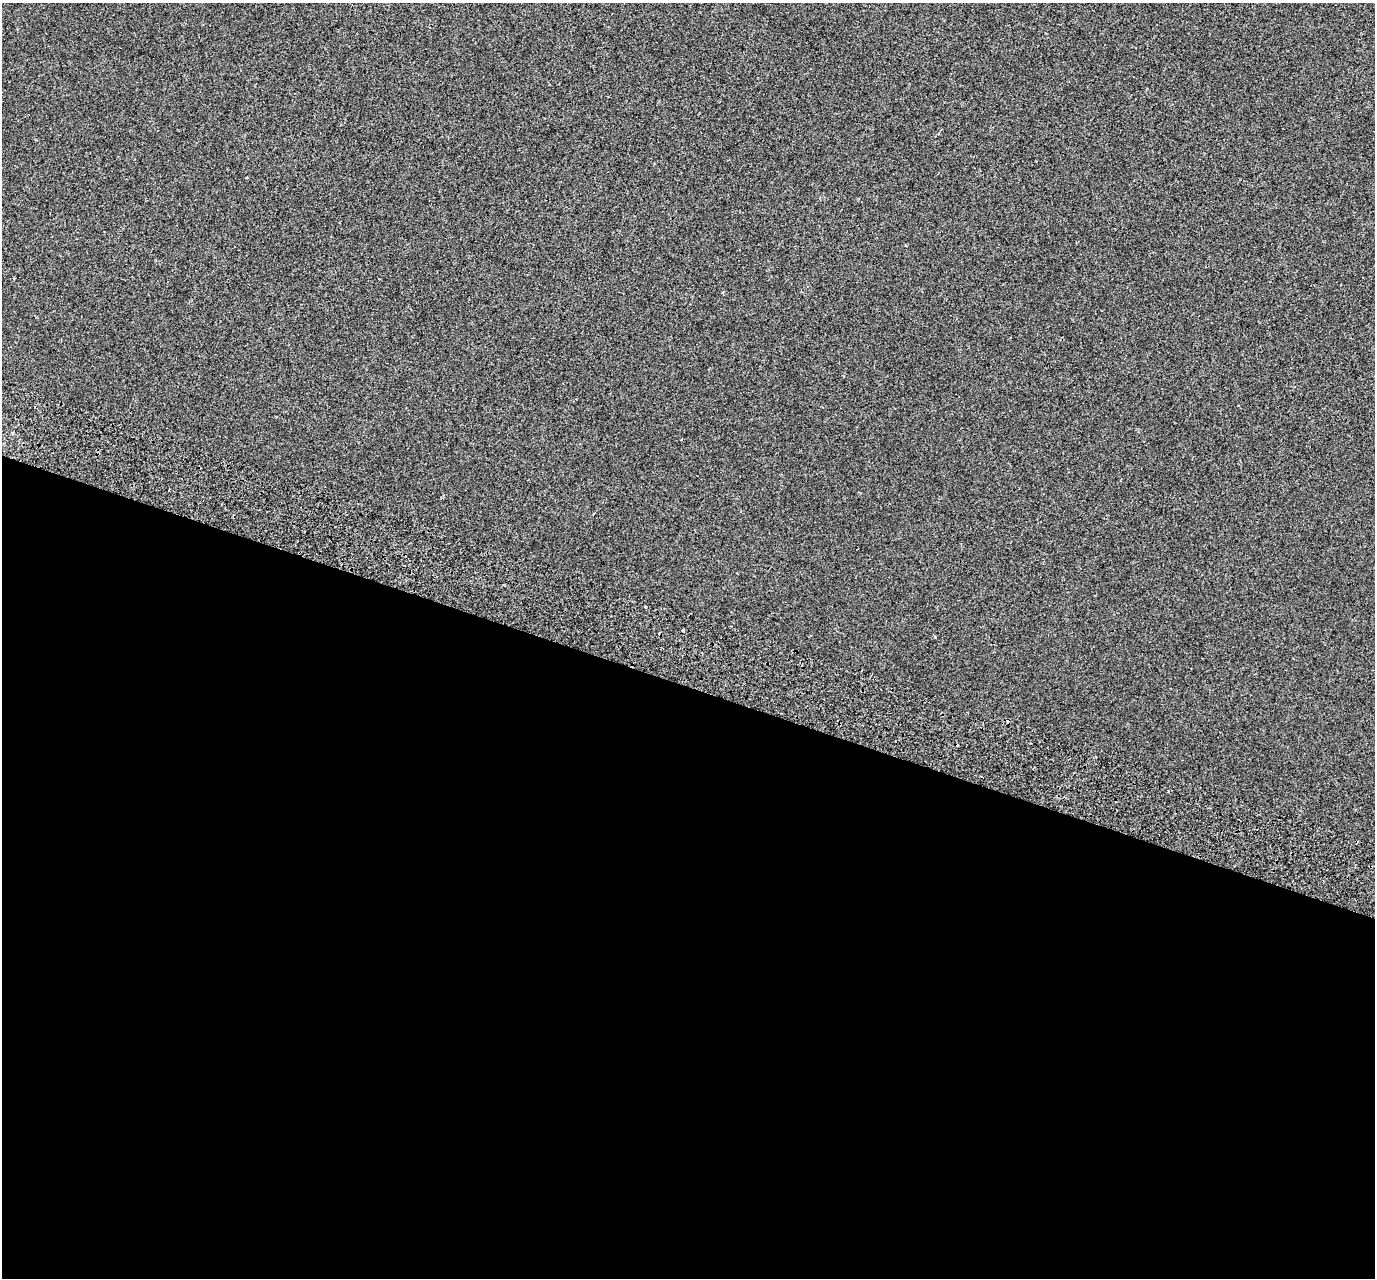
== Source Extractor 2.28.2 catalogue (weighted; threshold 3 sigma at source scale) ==
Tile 14 of 4 x 4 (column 2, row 4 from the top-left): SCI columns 1477-2849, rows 397-1672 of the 5689 x 5835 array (HDU 1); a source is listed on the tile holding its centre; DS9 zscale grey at full resolution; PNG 1377 x 1280 px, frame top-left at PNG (2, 3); no overlay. Shown black and unused: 46% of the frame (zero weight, under 2 of 3 exposures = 7% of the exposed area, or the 3 px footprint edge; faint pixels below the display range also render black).
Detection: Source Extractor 2.28.2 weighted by HDU 2 'WHT'; one run over the whole footprint, this tile lists its part. Background -3.45e-04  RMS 0.0045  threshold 0.0203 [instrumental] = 3 sigma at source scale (4.5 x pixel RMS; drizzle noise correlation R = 1.50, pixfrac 1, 0.0396/0.0396 arcsec/px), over >= 5 px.
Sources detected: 8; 3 cosmic-ray / hot-pixel residue — not listed; the other 5 listed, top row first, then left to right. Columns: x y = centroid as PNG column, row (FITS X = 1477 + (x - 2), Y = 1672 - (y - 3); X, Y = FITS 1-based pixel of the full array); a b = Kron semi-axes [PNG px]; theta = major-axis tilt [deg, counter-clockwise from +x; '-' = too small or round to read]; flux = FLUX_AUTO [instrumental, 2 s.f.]
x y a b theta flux
247 177 3 2 - 0.53
681 439 3 2 - 0.38
169 490 3 2 - 0.47
646 606 3 3 - 0.72
683 630 3 3 - 4.4